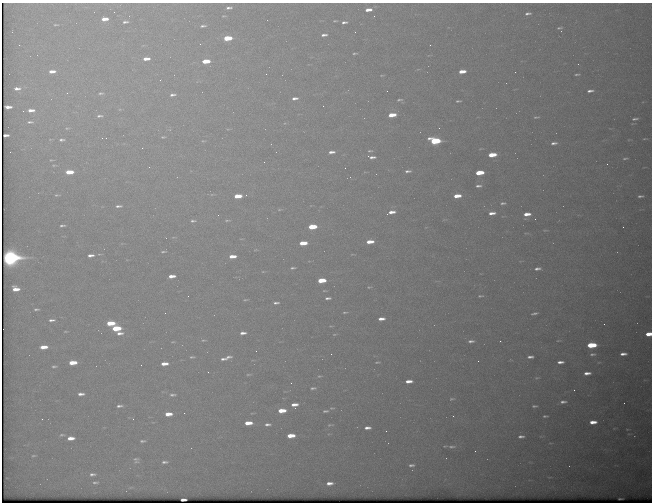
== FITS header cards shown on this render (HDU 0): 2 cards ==
NAXIS1  =                  650 / Width of table row in bytes
NAXIS2  =                  500 / Number of rows in table

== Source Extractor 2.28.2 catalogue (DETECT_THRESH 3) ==
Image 650 x 500 px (HDU 0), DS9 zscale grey, 1 PNG px = 1 image px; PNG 654 x 504 px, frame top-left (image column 1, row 500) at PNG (2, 3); no overlay
Background 617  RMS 3.2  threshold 9.55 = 3 sigma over >= 5 px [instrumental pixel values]
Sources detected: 188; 1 with non-positive FLUX_AUTO (blend fragments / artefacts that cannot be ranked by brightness) is not listed; the other 187 listed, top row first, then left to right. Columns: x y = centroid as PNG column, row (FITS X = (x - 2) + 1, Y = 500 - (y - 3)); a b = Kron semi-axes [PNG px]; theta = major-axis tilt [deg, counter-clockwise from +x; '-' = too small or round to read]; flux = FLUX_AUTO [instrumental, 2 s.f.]
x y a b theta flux
229 8 6 3 2 550
368 10 7 4 7 1500
114 12 2 2 - 88
528 13 9 5 8 770
104 19 6 4 2 2000
335 21 4 2 - 240
125 22 6 3 5 550
344 22 7 4 8 640
56 25 7 3 -4 260
203 26 6 3 6 440
560 28 7 5 -35 440
324 35 7 4 5 740
227 38 7 4 4 7700
200 44 2 2 - 86
19 45 2 2 - 150
430 45 2 2 - 290
354 53 5 2 - 270
146 59 8 4 3 1700
206 61 6 4 4 4200
52 71 8 4 2 1400
462 71 7 4 6 2400
266 74 3 2 - 240
577 74 6 2 3 340
382 75 5 3 - 180
17 89 7 4 3 850
590 91 7 3 8 750
67 93 4 2 - 180
101 93 7 4 2 390
172 95 8 4 6 740
295 98 7 4 6 910
399 100 8 3 11 410
458 101 5 3 - 330
323 106 3 2 - 210
8 107 6 3 0 830
31 110 7 4 0 1300
23 111 2 2 - 140
392 115 7 3 5 4200
100 116 9 4 1 540
536 117 8 4 8 370
635 119 6 2 7 450
30 122 8 4 0 460
67 128 6 3 7 240
439 128 2 2 - 100
228 129 6 3 15 210
163 137 5 3 - 260
106 138 2 2 - 110
644 139 4 2 - 150
62 140 8 4 0 540
203 141 6 4 -13 260
435 141 8 4 -3 19000
554 143 8 4 7 810
142 148 2 2 - 890
370 151 6 3 4 260
10 152 2 2 - 90
331 152 6 3 5 860
492 155 7 4 6 5100
372 157 7 3 -5 790
625 158 5 2 - 270
51 160 5 3 - 210
264 162 2 2 - 89
607 164 2 2 - 330
408 171 6 3 7 560
69 172 7 4 2 4600
479 173 7 4 5 6300
478 186 5 3 - 520
212 194 6 4 19 270
57 195 9 4 1 440
246 195 3 3 - 260
238 196 7 3 4 3700
457 196 6 3 5 2900
640 196 6 3 2 460
503 203 6 3 2 380
118 206 9 4 3 600
279 209 7 4 9 340
391 212 7 3 10 1500
492 213 6 3 7 1200
527 214 6 3 4 1800
218 215 3 2 - 170
535 219 2 2 - 110
227 220 9 3 3 320
193 221 7 4 1 470
62 225 8 4 9 500
312 227 7 4 4 7900
623 227 2 2 - 390
545 230 5 3 - 180
173 237 7 3 5 200
370 242 6 3 5 2500
303 243 7 3 3 4000
163 252 7 3 5 350
91 255 7 4 5 980
232 256 7 3 3 2300
10 257 9 6 -2 90000
293 268 5 2 - 380
537 269 9 5 6 820
263 272 5 3 - 200
172 276 6 3 5 1800
321 280 7 4 4 5900
369 287 4 2 - 190
16 289 6 4 -8 2100
324 291 4 2 - 170
480 296 5 2 - 280
328 298 5 3 - 530
245 300 6 3 2 240
276 303 6 3 2 520
36 309 5 2 - 340
345 312 4 2 - 230
165 313 2 2 - 120
534 313 10 4 13 570
381 319 6 3 4 1200
52 320 6 3 2 600
110 323 7 4 1 5600
604 324 2 2 - 450
116 328 7 4 3 8600
65 331 4 3 - 170
119 333 9 5 -2 1000
243 333 6 3 3 830
334 334 4 3 - 130
649 334 5 3 - 2900
203 340 6 3 7 210
471 341 8 4 6 690
500 341 2 2 - 140
558 341 7 3 1 250
173 342 5 2 - 190
591 345 7 4 3 11000
43 347 7 3 3 2500
331 354 2 2 - 310
592 354 8 5 9 580
623 354 6 3 2 970
192 357 5 2 - 280
228 357 7 3 9 600
530 357 6 3 1 720
223 359 5 3 - 540
478 361 2 2 - 350
73 362 7 4 4 3800
377 362 4 2 - 230
560 362 6 3 2 920
599 362 5 3 - 180
164 364 6 3 3 1800
141 365 2 2 - 130
54 366 4 3 - 320
208 372 2 2 - 130
587 373 6 3 5 1100
248 374 5 3 - 210
319 376 5 3 - 230
537 378 6 4 18 250
409 381 6 3 4 1600
291 383 2 2 - 180
313 388 7 3 2 420
574 390 2 2 - 100
81 394 6 3 0 840
172 395 6 3 3 440
452 399 7 3 12 290
563 402 6 3 2 610
294 405 7 4 5 1500
119 406 6 3 4 520
534 406 5 2 - 330
332 408 7 4 -6 310
282 410 7 4 3 3900
325 411 8 4 8 440
184 413 2 2 - 150
168 414 6 4 2 2200
545 416 5 2 - 290
42 419 2 2 - 270
133 419 3 2 - 260
593 422 6 3 3 1800
248 423 7 4 2 2900
268 424 7 4 3 660
330 425 8 3 10 320
367 428 6 3 2 970
386 431 2 2 - 530
62 435 7 4 10 370
291 436 7 4 3 3400
521 436 6 3 1 620
71 438 6 4 3 1800
142 441 5 3 - 380
452 447 11 4 3 590
475 451 2 2 - 470
33 456 5 3 - 240
136 460 9 8 - 700
164 462 8 4 1 610
411 465 5 3 - 490
92 474 10 5 6 860
95 482 9 5 5 620
329 483 6 3 3 1200
131 487 7 3 19 280
183 499 5 3 - 1100
620 499 4 2 - 200
At the frame edge (FLAGS 8, measured only in part): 1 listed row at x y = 649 334
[1 non-positive-flux detection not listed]